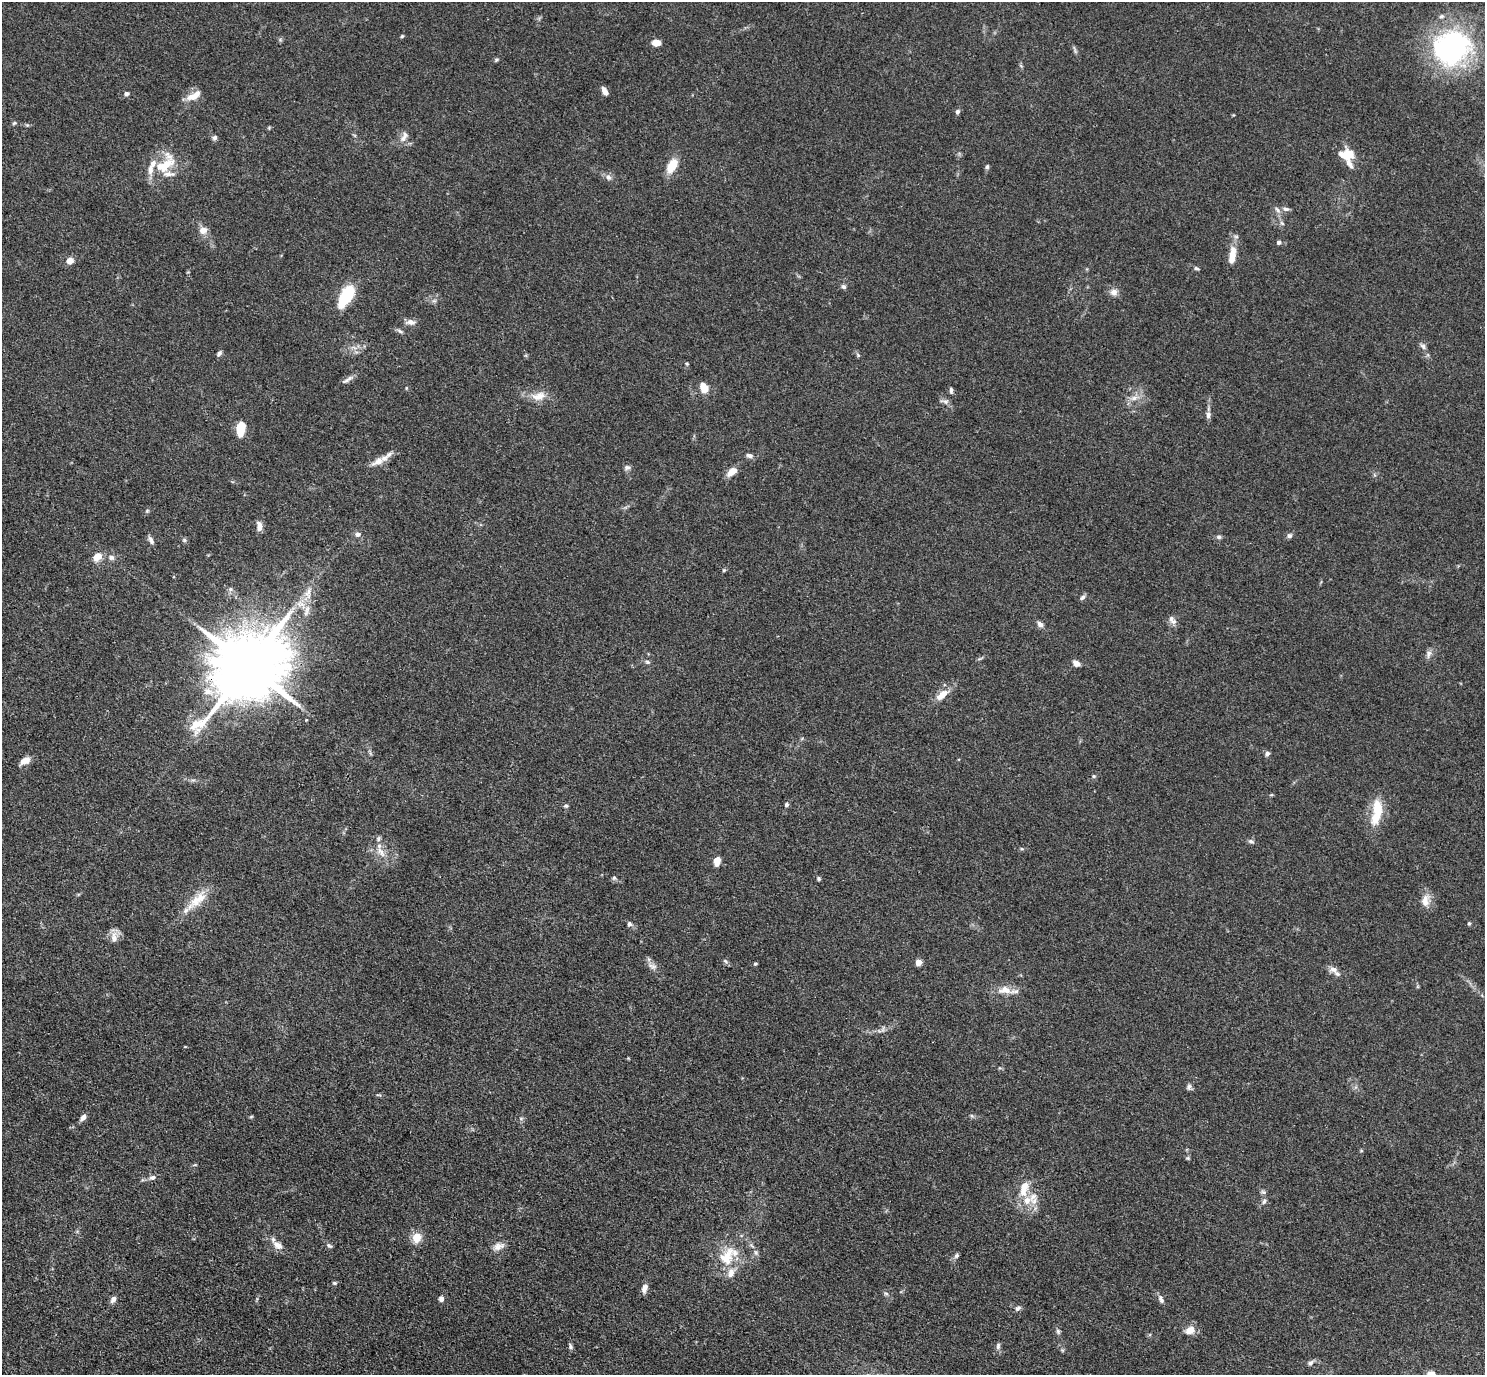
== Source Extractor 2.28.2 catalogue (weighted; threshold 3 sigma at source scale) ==
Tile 7 of 4 x 4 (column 3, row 2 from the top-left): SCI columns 2971-4453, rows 3043-4415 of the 5940 x 5944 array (HDU 1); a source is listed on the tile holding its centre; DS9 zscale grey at full resolution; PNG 1487 x 1377 px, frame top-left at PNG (2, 2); no overlay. Shown black and unused: <1% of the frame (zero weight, under 3 of 4 exposures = <1% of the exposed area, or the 3 px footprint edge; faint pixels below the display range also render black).
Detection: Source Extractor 2.28.2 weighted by HDU 2 'WHT'; one run over the whole footprint, this tile lists its part. Background 0.0727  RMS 0.0056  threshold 0.0253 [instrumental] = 3 sigma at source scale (4.5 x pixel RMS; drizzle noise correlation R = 1.50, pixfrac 1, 0.05/0.05 arcsec/px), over >= 5 px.
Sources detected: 138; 1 inside a brighter object's white glare — not listed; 13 inside a brighter listed object's ellipse — not listed separately; the other 124 listed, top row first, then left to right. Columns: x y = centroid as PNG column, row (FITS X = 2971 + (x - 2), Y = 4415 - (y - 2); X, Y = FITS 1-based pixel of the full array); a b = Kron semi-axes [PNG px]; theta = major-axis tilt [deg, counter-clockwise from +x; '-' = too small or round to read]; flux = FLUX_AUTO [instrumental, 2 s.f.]
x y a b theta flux
402 36 4 4 - 0.68
656 43 8 6 -5 5.5
1451 48 46 39 39 95
496 60 5 5 - 0.88
604 91 10 5 -62 3
126 94 6 5 - 1.6
194 96 21 9 27 6.2
957 111 6 5 - 1.4
14 123 6 4 22 0.85
404 137 16 7 60 3.4
214 138 7 6 - 1.5
1350 154 17 10 -52 8
165 165 32 15 30 16
672 166 14 8 60 12
987 167 6 5 - 1
608 177 8 7 - 2.1
1286 209 10 5 -8 1.7
1277 210 10 5 -49 1.8
1282 223 7 5 -44 1.1
203 230 7 7 - 5.4
1279 242 5 5 - 1.2
1232 255 22 9 86 7.5
70 261 8 8 - 3.5
1196 268 7 4 -18 0.95
843 287 7 6 - 1.3
1114 292 9 8 - 3.4
347 295 18 8 58 40
434 301 7 4 1 1.1
410 322 14 7 -5 2.9
400 331 9 4 -26 1.3
1423 346 9 6 -47 1.7
219 354 7 5 50 1.4
858 355 7 4 -46 0.92
687 364 5 5 - 0.74
348 379 19 5 33 2.3
704 388 10 7 -67 8.1
951 390 8 4 -86 1.3
538 396 22 11 11 7.2
1134 398 11 6 20 3.2
945 401 12 6 -8 1.9
1208 415 9 6 84 2
241 428 14 7 80 13
750 456 9 6 -13 2
378 461 21 10 26 6
627 468 9 6 19 1.6
732 472 12 7 38 5.6
147 511 5 4 - 0.71
259 526 12 6 -84 3.6
358 534 7 6 - 2.2
1289 536 7 6 - 1.6
1219 537 7 5 -21 1.3
151 540 11 5 -62 2.1
184 540 6 5 - 0.97
97 557 9 7 32 6.4
111 557 8 7 - 2
724 570 5 5 - 0.71
230 589 6 5 - 1.2
308 593 18 9 79 6.1
1082 597 8 5 40 1.4
1174 621 10 7 12 2.2
1040 624 7 5 -41 2.7
1428 654 11 7 80 2.3
648 662 6 5 - 1.1
1076 663 7 5 -30 3.5
248 666 23 17 45 6100
208 691 13 10 -6 6.1
942 695 16 8 41 6.9
306 720 4 3 - 0.42
1267 754 7 5 45 1.6
25 761 12 8 25 4.2
1094 776 5 5 - 0.8
1271 795 6 3 17 0.58
786 805 5 5 - 1.1
566 806 6 5 - 0.98
1377 811 29 10 81 19
378 839 8 6 90 1.4
1251 841 8 5 -21 1.3
1022 849 5 3 - 0.63
381 852 18 7 -57 4.9
717 861 9 6 77 5.4
614 878 6 6 - 1
819 878 5 5 - 0.94
198 900 31 13 41 12
1425 901 18 10 83 5.5
1469 923 5 4 - 0.71
629 924 6 5 - 1.5
114 937 17 8 -89 4
725 961 8 4 -36 1.1
919 962 4 4 - 9.3
755 964 5 4 - 0.73
652 966 13 7 -18 2.7
1334 969 10 7 -16 3
1005 990 17 10 4 6.8
883 1029 10 3 79 0.91
628 1058 4 4 - 0.46
1189 1087 8 6 61 1.6
379 1095 9 2 -10 0.76
83 1117 8 6 40 2.7
251 1117 6 4 2 0.65
521 1118 6 4 0 0.89
1188 1158 6 5 - 0.81
153 1177 9 7 7 2.1
1024 1188 23 10 76 9.6
1263 1192 7 5 -22 1.2
1033 1197 16 9 49 5.7
1264 1201 9 5 74 1.6
417 1238 12 11 - 7.1
278 1245 14 8 -31 4.8
329 1246 9 5 -35 1.2
498 1246 16 9 19 4.1
956 1256 7 6 - 1.3
727 1257 30 19 66 18
335 1283 6 5 - 0.88
645 1288 10 6 71 3.6
886 1293 6 4 -19 0.87
113 1299 9 6 55 2.3
441 1299 6 5 - 2.7
1161 1299 11 6 -64 2
1018 1308 8 6 39 1.5
1190 1330 10 8 23 5.8
1058 1331 7 5 -73 1.2
570 1346 8 5 -75 1.2
998 1346 10 5 82 1.5
1310 1363 9 5 38 1.5
Overlapping masked pixels (flux is a lower limit): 1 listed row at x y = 248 666